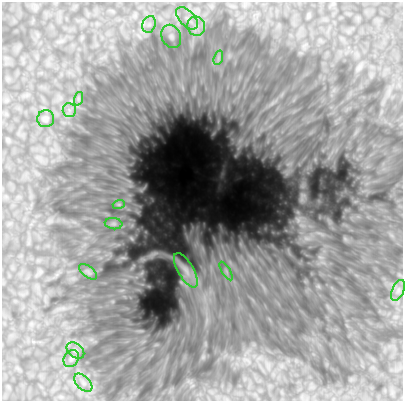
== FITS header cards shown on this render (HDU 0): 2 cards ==
NAXIS1  =                  401
NAXIS2  =                  399

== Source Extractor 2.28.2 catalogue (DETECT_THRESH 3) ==
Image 401 x 399 px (HDU 0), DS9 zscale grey, 1 PNG px = 1 image px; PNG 405 x 403 px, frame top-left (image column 1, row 399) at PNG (2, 2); each listed source drawn as its Kron ellipse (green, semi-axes under 4 px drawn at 4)
Background 25100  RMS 2400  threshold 7180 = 3 sigma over >= 5 px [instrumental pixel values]
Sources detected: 17; all 17 listed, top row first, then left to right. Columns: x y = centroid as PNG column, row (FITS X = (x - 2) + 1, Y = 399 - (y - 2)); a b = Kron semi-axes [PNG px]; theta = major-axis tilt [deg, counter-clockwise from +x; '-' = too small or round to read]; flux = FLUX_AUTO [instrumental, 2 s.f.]
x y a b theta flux
187 18 13 7 -45 1.3e+06
149 24 9 6 69 6.9e+05
196 26 10 8 -69 1.3e+06
171 36 12 9 -65 8.8e+05
218 58 7 4 72 3.9e+05
78 99 7 4 72 3.0e+05
69 110 7 6 - 6.3e+05
46 119 8 8 - 5.2e+05
119 204 6 4 18 1.8e+05
114 224 9 5 -6 4.0e+05
186 270 19 7 -60 9.2e+05
226 271 10 4 -58 4.5e+05
88 272 10 5 -38 4.0e+05
398 290 11 5 66 6.7e+05
75 351 10 6 -39 5.9e+05
71 359 9 7 58 6.2e+05
83 383 11 6 -45 9.2e+05